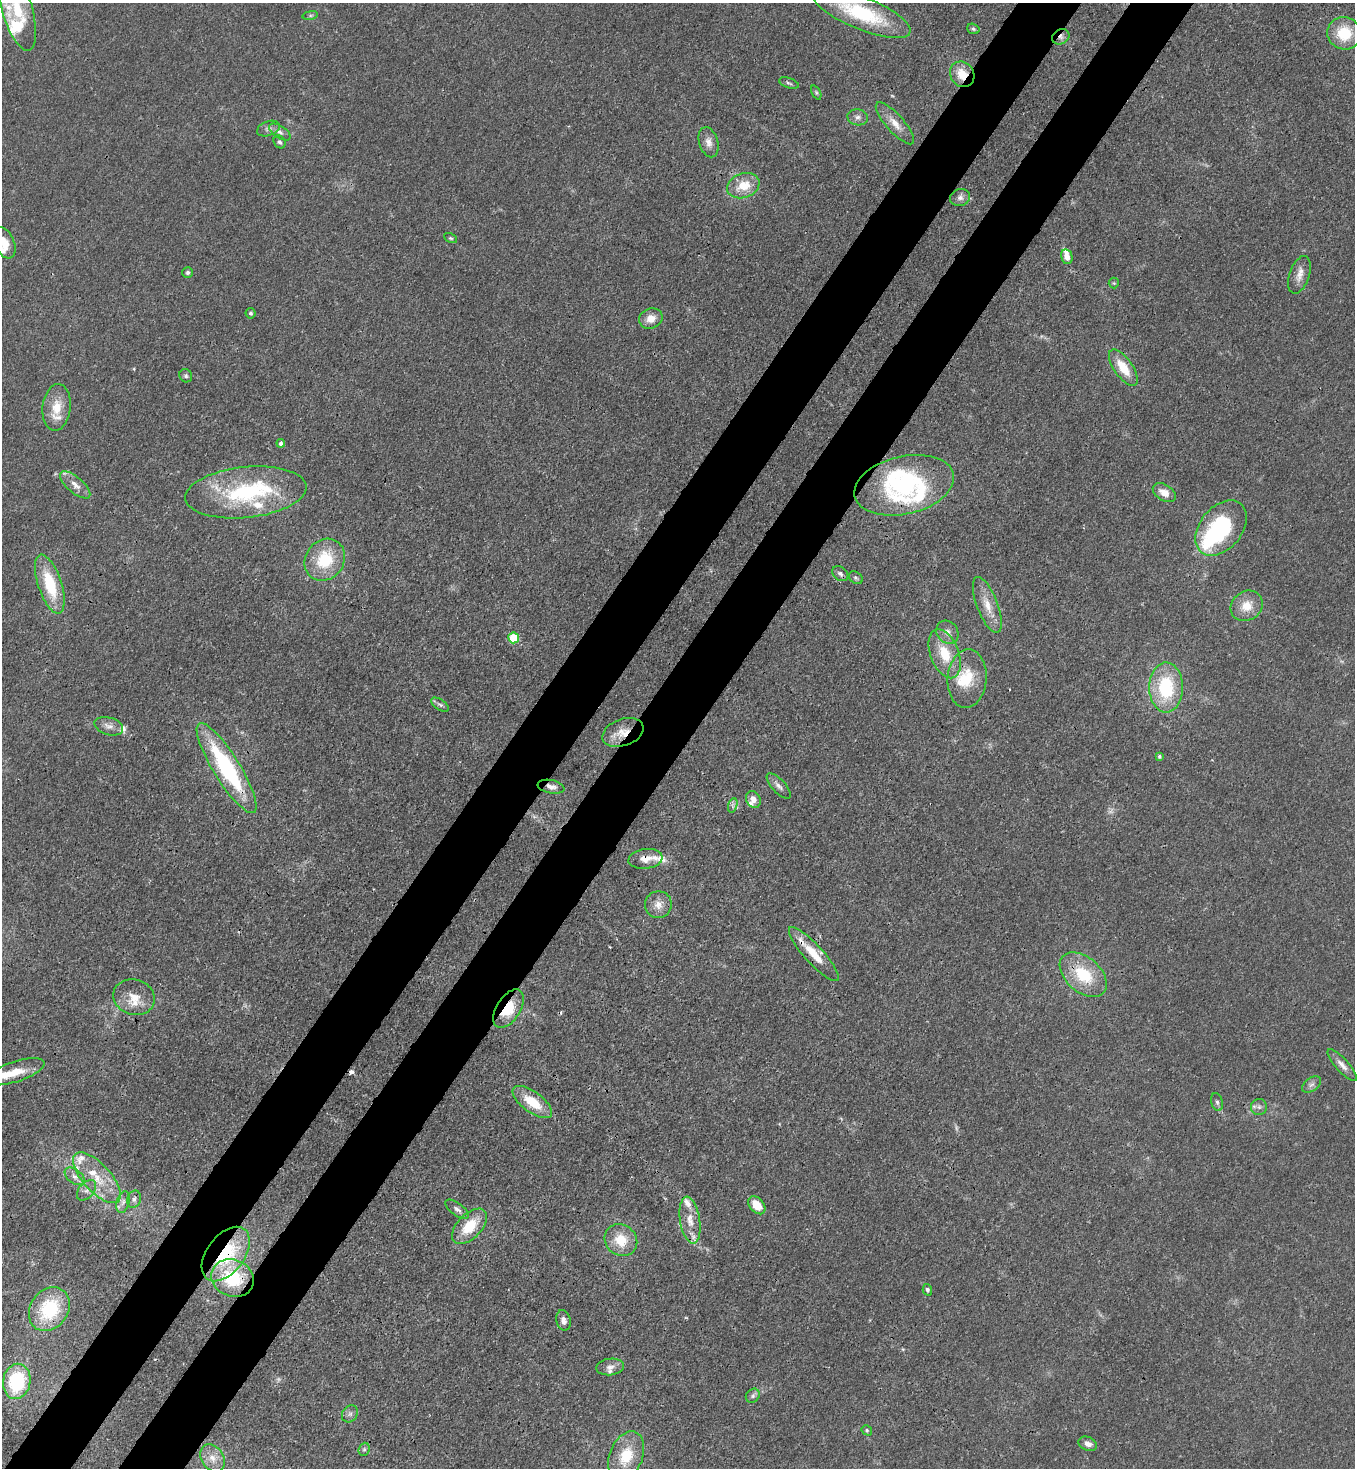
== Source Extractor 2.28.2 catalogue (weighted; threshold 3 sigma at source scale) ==
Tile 7 of 4 x 4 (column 3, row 2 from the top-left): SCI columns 2934-4286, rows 2991-4456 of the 6005 x 5983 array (HDU 1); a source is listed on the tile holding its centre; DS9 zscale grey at full resolution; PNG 1357 x 1470 px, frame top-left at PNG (2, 3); each listed source drawn as its Kron ellipse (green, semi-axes under 4 px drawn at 4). Shown black and unused: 10% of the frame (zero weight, under 3 of 4 exposures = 7% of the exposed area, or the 3 px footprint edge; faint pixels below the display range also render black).
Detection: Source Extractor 2.28.2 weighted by HDU 2 'WHT'; one run over the whole footprint, this tile lists its part. Background 0.0192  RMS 0.0026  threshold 0.0117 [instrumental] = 3 sigma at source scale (4.5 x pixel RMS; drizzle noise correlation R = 1.50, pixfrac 1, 0.05/0.05 arcsec/px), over >= 5 px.
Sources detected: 122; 3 too faint to see at this stretch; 2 inside a brighter object's white glare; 3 cosmic-ray / hot-pixel residue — neither listed nor drawn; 24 inside a brighter listed object's ellipse — not listed separately; the other 90 listed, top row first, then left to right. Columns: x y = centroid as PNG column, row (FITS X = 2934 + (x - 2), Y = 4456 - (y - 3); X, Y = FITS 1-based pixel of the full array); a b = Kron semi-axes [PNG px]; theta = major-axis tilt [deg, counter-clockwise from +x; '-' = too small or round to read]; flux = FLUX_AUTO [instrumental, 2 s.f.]
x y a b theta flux
17 8 44 15 -74 13
862 13 52 16 -22 24
310 15 8 4 8 0.47
973 29 6 5 - 0.52
1344 33 17 16 - 9.1
1061 37 9 7 32 1.3
962 74 13 11 -53 5.1
789 83 10 5 -19 0.62
816 92 7 4 -63 0.39
858 117 10 8 -11 1.2
895 123 27 8 -48 3.3
268 129 12 7 21 1.1
280 132 12 6 -34 1.1
280 142 7 5 -56 0.66
708 142 15 9 -73 2.1
743 186 16 12 20 6
960 197 10 8 22 1.2
451 238 7 4 -26 0.43
4 243 17 10 -66 3.5
1067 257 7 5 -77 2.1
188 272 5 5 - 0.54
1299 275 19 10 71 2.5
1114 283 5 5 - 0.33
250 313 5 5 - 0.5
651 318 12 10 19 2.8
1123 368 21 9 -55 6.2
186 376 7 6 - 0.61
57 407 23 14 84 5.4
281 443 4 4 - 0.85
75 485 19 8 -41 2.3
904 485 51 29 13 33
246 492 61 25 6 29
1164 493 12 8 -32 2.7
1221 528 31 21 51 29
325 560 22 19 53 11
840 574 9 6 -36 0.93
856 578 7 5 -35 0.53
50 584 31 11 -72 13
987 605 30 10 -69 4.6
1247 606 17 14 34 4.6
947 632 12 10 -52 1.8
514 638 5 5 - 16
945 654 25 14 -69 8.2
967 679 29 19 85 9.1
1166 688 25 17 -89 18
440 705 10 5 -33 0.71
109 726 15 8 -17 1.7
623 732 21 13 20 4.5
1159 756 4 3 - 0.46
227 768 52 13 -58 31
779 786 16 6 -47 1.4
551 787 13 6 -11 1.5
753 799 9 7 -63 2
733 805 7 4 72 0.64
645 859 17 10 7 2.9
658 905 13 13 - 2.7
814 954 35 9 -48 6.6
1083 975 27 17 -41 13
134 997 21 17 -18 4.8
508 1009 21 11 58 7.7
1342 1065 20 6 -48 1.8
15 1072 30 10 18 6.4
1311 1085 11 6 35 1
532 1102 23 10 -36 7.6
1217 1102 9 5 -75 0.74
1259 1107 8 8 - 1.1
75 1176 11 7 -38 1.5
97 1178 32 14 -48 8.1
87 1190 12 7 48 1.3
134 1199 9 7 74 1
123 1202 11 6 74 1.2
757 1205 10 7 -49 4.5
457 1209 14 6 -38 0.99
690 1220 24 10 -81 3.9
470 1226 22 12 45 8
621 1240 17 15 -40 6.4
226 1254 31 18 53 19
233 1278 22 18 -21 15
927 1290 6 4 -74 0.62
49 1309 23 19 55 18
563 1320 10 7 -77 1.4
610 1367 14 8 7 1.6
17 1381 18 13 80 19
753 1396 8 6 48 0.77
350 1414 9 7 52 0.96
867 1430 5 4 - 0.38
1088 1444 10 6 -24 1.5
364 1449 7 5 69 0.5
626 1456 25 16 67 8.8
212 1458 15 11 -59 3.1
Overlapping masked pixels (flux is a lower limit): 10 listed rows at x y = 1061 37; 962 74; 623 732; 227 768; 551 787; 645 859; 814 954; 508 1009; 226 1254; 233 1278
Isophote crosses this tile's border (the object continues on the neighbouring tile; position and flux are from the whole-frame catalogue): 3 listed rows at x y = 17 8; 862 13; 4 243